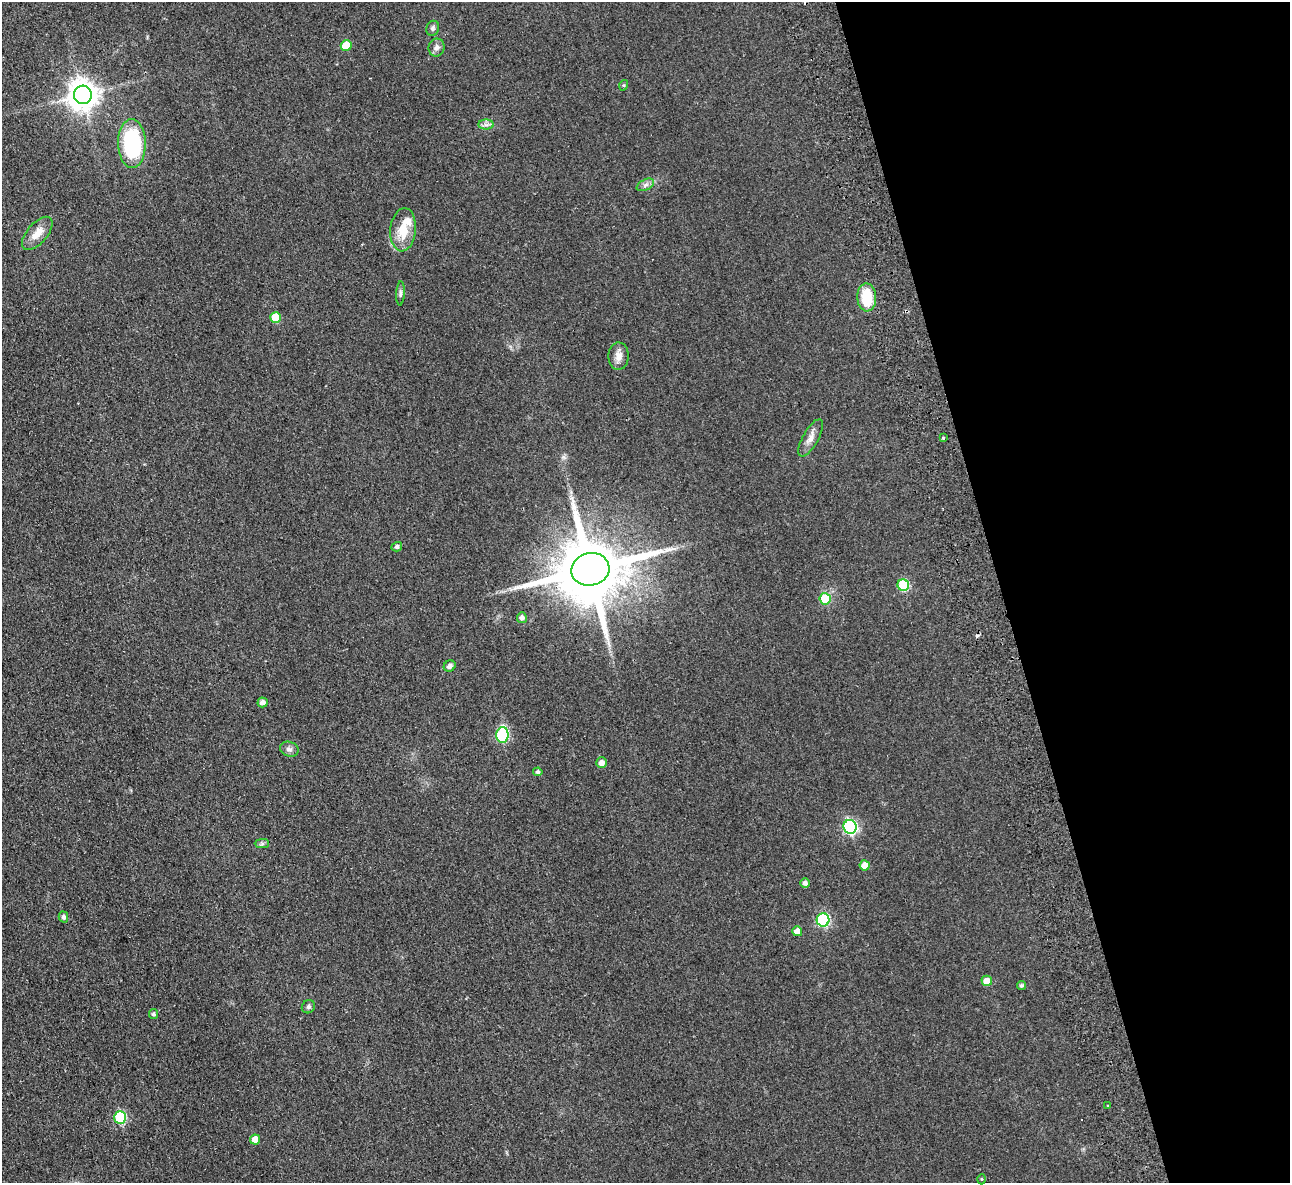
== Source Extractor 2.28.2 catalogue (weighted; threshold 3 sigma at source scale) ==
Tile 12 of 4 x 4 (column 4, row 3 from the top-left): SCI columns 3922-5209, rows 1465-2645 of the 5266 x 5170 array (HDU 1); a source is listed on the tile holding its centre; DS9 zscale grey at full resolution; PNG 1292 x 1185 px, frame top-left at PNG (2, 2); each listed source drawn as its Kron ellipse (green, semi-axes under 4 px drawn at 4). Shown black and unused: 22% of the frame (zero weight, under 2 of 3 exposures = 3% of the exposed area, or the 3 px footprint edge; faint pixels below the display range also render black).
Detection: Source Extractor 2.28.2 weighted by HDU 2 'WHT'; one run over the whole footprint, this tile lists its part. Background 0.0851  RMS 0.0094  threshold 0.0421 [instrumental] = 3 sigma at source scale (4.5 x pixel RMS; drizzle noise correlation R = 1.50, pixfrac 1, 0.05/0.05 arcsec/px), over >= 5 px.
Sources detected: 44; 1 cosmic-ray / hot-pixel residue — neither listed nor drawn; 1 inside a brighter listed object's ellipse — not listed separately; the other 42 listed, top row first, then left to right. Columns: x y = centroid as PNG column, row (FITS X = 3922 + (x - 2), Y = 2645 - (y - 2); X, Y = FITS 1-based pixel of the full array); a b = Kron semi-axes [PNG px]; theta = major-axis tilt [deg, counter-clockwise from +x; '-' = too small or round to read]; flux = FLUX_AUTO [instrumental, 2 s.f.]
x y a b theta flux
433 28 8 6 68 2.5
346 46 5 5 - 24
437 47 9 8 - 4.3
624 85 5 3 - 0.95
83 95 9 9 - 1300
486 125 8 5 0 2.6
132 143 24 14 -89 100
645 185 9 5 27 3.1
403 230 21 13 85 20
37 233 20 10 49 12
400 293 12 4 87 2.3
867 297 14 9 -87 26
276 317 5 5 - 27
619 356 14 10 -89 7.1
811 438 21 8 61 6.9
943 438 3 3 - 2.3
397 547 5 4 - 2.3
590 569 19 16 13 9600
903 585 6 5 - 60
825 599 5 5 - 46
522 618 5 5 - 3.4
450 666 6 5 - 3.3
262 702 5 5 - 4.4
502 735 8 6 86 91
289 749 9 7 -17 3.3
601 763 5 5 - 6.1
538 772 4 4 - 2
850 827 7 6 - 160
262 844 7 4 1 1.7
865 865 5 5 - 13
805 883 5 4 - 3
63 917 5 4 - 2.6
823 920 6 6 - 100
797 931 5 5 - 7.7
987 981 5 5 - 12
1022 985 4 4 - 1.5
308 1007 7 6 - 2
153 1014 5 4 - 1.6
1108 1106 4 3 - 4.1
120 1117 6 6 - 90
255 1139 5 5 - 8.9
982 1179 5 3 - 0.87
Overlapping masked pixels (flux is a lower limit): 1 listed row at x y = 590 569